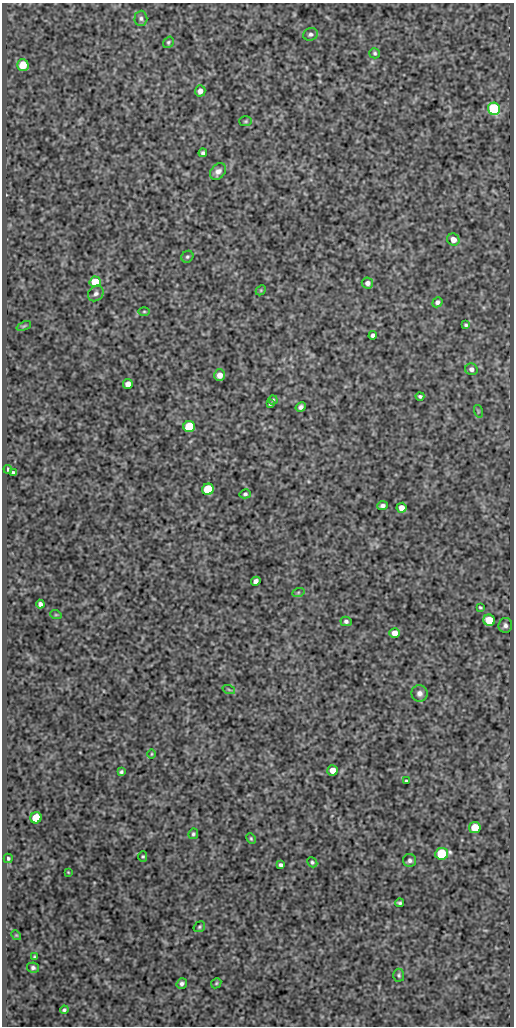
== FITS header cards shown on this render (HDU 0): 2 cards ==
NAXIS1  =                  512
NAXIS2  =                 1024

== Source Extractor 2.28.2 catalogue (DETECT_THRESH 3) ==
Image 512 x 1024 px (HDU 0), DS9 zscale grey, 1 PNG px = 1 image px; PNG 516 x 1028 px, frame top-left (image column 1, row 1024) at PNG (2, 3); each listed source drawn as its Kron ellipse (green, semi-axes under 4 px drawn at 4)
Background 418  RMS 0.89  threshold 2.68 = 3 sigma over >= 5 px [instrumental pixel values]
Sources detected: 71; all 71 listed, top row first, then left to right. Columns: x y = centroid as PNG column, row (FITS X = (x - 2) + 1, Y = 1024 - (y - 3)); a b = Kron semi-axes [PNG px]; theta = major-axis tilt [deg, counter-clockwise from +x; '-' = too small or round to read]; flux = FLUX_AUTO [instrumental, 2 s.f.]
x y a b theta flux
141 18 7 6 - 170
310 34 7 6 - 170
168 42 6 5 - 98
375 53 5 5 - 96
23 65 6 6 - 1200
200 91 6 5 - 270
494 109 6 6 - 7600
246 121 6 5 - 83
203 153 4 4 - 140
218 171 9 7 48 300
453 240 6 6 - 490
187 257 6 5 - 110
95 282 5 5 - 1800
367 283 6 5 - 240
261 290 6 4 46 70
96 293 8 7 - 200
437 302 5 4 - 170
144 311 6 4 0 73
466 325 4 3 - 92
24 326 7 4 23 82
373 335 4 4 - 160
471 369 6 5 - 230
220 375 6 5 - 410
128 384 5 4 - 380
420 396 4 3 - 110
273 400 4 4 - 72
270 404 4 3 - 75
301 407 5 4 - 160
478 411 6 4 -73 77
189 426 6 5 - 2700
8 469 4 3 - 79
13 473 4 3 - 120
208 489 6 5 - 3200
245 494 5 4 - 120
382 506 5 4 - 170
402 508 5 5 - 460
256 581 5 4 - 210
298 593 6 4 20 90
40 604 4 4 - 180
480 607 4 2 - 68
56 615 6 3 -18 61
489 620 6 5 - 1700
346 621 5 4 - 150
505 625 7 7 - 190
395 633 5 5 - 430
229 690 6 4 -20 69
419 693 8 8 - 280
151 754 5 3 - 54
333 770 5 5 - 750
121 772 4 3 - 110
406 781 3 3 - 78
36 818 6 5 - 1800
475 827 5 5 - 1300
193 834 5 4 - 110
251 838 5 3 - 75
442 854 6 6 - 4300
143 856 5 4 - 79
8 858 5 4 - 100
410 860 6 6 - 170
312 862 5 4 - 100
281 865 4 4 - 140
68 872 4 2 - 41
399 903 4 3 - 100
199 927 6 5 - 87
16 935 5 4 - 67
34 957 3 3 - 64
33 968 6 5 - 140
399 975 6 5 - 110
216 983 5 4 - 78
182 984 5 5 - 170
64 1010 4 4 - 99